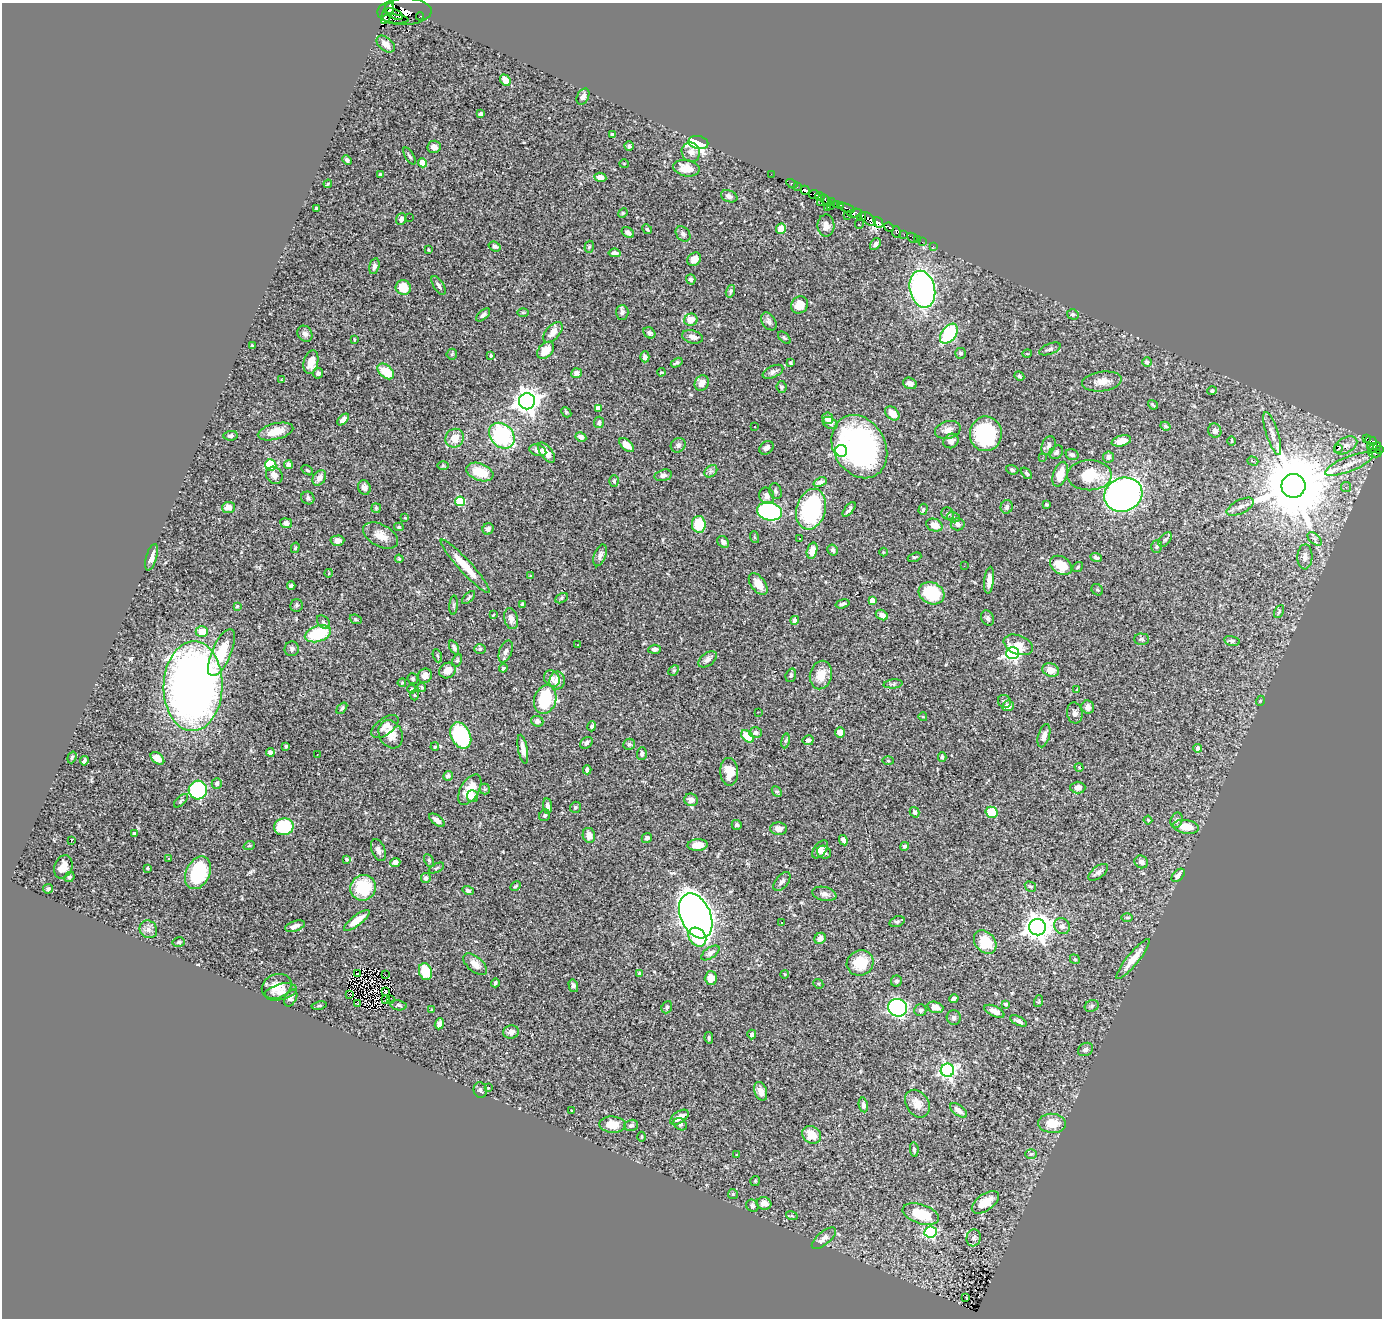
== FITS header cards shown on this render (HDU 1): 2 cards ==
NAXIS1  =                 1380
NAXIS2  =                 1316

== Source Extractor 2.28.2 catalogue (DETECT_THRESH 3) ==
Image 1380 x 1316 px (HDU 1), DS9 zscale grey, 1 PNG px = 1 image px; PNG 1384 x 1320 px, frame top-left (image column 1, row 1316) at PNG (2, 3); each listed source drawn as its Kron ellipse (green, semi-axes under 4 px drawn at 4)
Background 1.26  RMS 0.031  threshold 0.0917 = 3 sigma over >= 5 px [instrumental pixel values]
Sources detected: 452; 4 with non-positive FLUX_AUTO (blend fragments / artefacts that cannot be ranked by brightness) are neither listed nor drawn; the other 448 listed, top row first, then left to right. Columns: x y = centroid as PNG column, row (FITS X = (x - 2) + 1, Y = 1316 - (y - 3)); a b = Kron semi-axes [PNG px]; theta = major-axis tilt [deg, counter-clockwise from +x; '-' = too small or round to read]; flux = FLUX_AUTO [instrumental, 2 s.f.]
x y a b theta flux
389 8 5 3 - 190
388 12 12 5 68 360
404 12 27 13 2 490
394 14 9 5 -23 100
420 16 4 3 - 14
395 19 13 4 -4 76
386 44 10 6 -39 15
505 80 6 4 -51 17
583 97 8 5 60 9
481 114 3 3 - 3.8
612 134 4 4 - 2.3
698 143 10 6 -14 310
629 146 5 4 - 5.2
434 147 6 6 - 9.8
691 152 10 9 - 12
409 156 9 3 -59 3.4
347 160 5 3 - 5.2
423 163 4 4 - 41
624 164 5 4 - 2
686 168 13 8 -10 32
771 174 2 2 - 1.9
380 175 4 3 - 5.9
600 177 6 4 -9 14
328 184 4 3 - 2.1
792 184 6 3 -30 12
797 187 3 2 - 8.5
805 190 4 3 - 88
814 194 5 4 - 28
729 196 8 5 -21 8
820 196 4 4 - 56
826 200 7 2 -53 3.6
832 202 3 2 - 10
821 203 3 2 - 7.2
837 204 3 3 - 86
831 205 2 2 - 6
840 205 3 2 - 30
828 207 2 2 - 2.4
316 208 3 3 - 3.6
847 208 8 4 -22 34
623 213 5 4 - 2.4
855 213 7 4 6 45
847 216 2 2 - 1.6
862 217 4 4 - 77
409 218 2 2 - 9.2
401 219 6 5 - 8.3
869 219 9 5 -43 310
878 222 6 4 -52 97
860 223 5 2 - 2.7
826 226 11 8 -90 11
889 227 5 3 - 66
647 229 5 4 - 2.8
781 229 5 5 - 27
896 232 6 3 -79 22
628 233 7 4 -34 8.4
683 234 8 6 -46 5.6
904 235 3 2 - 20
912 238 6 3 -46 13
917 239 2 2 - 8.8
922 242 2 2 - 1.5
875 244 6 4 53 6
495 246 6 5 - 7.2
933 246 3 2 - 2.7
589 247 6 4 71 3.3
428 250 3 2 - 1.9
615 253 6 4 -7 10
694 259 7 6 - 14
374 266 8 5 75 7.5
691 279 5 4 - 5.2
439 285 10 5 -57 5.9
403 288 8 7 - 39
922 289 19 12 -77 580
730 291 6 4 74 4.1
800 305 9 8 - 30
622 312 7 6 - 6.8
523 313 6 4 1 2.5
1073 314 6 5 - 3.4
483 315 8 4 42 5.1
691 320 7 6 - 24
769 321 10 6 -54 6.7
553 332 12 6 48 19
649 333 6 5 - 5.1
305 334 8 7 - 9
949 334 11 7 54 170
692 337 11 6 -14 13
784 338 8 4 -43 3.5
354 339 3 2 - 2
252 345 4 3 - 1.7
1050 349 11 5 21 5.7
546 350 10 7 45 29
961 353 5 5 - 5.1
452 354 5 5 - 3.1
1027 354 5 3 - 1.7
491 356 4 3 - 2.5
645 357 5 4 - 7.3
311 362 12 7 76 29
1147 362 5 5 - 7.6
677 363 6 3 29 3.9
790 363 3 3 - 2.4
386 371 9 6 -42 56
661 372 4 3 - 1.9
773 372 11 5 25 8.3
318 373 5 5 - 6.5
576 373 5 4 - 9.2
1019 376 5 4 - 4
281 380 4 3 - 1.4
1102 381 20 9 7 22
702 383 8 6 60 17
910 383 7 5 -23 9.2
781 387 6 5 - 3.5
1212 391 4 4 - 4.1
527 401 8 8 - 1900
1153 405 5 2 - 2.9
598 408 4 4 - 19
566 412 6 4 -47 2.7
892 413 8 5 -44 25
828 418 6 5 - 13
343 419 7 4 45 9
599 422 6 5 - 5.6
830 423 8 5 -31 7.1
754 426 3 3 - 5.2
1165 426 5 4 - 3.6
948 430 13 8 14 17
275 431 18 8 14 33
1215 431 7 6 - 7.7
986 434 17 16 - 180
1272 434 22 6 -73 16
231 436 7 5 6 4.9
502 436 14 11 -46 210
581 437 5 4 - 8.8
455 438 9 9 - 28
1367 438 4 2 - 4.6
951 441 8 7 - 10
1121 441 10 5 13 23
1232 441 5 3 - 1.8
1371 441 6 4 -21 23
627 445 9 5 -41 21
678 445 8 7 - 6
1346 445 12 7 28 13
1048 446 10 6 68 7.2
1370 446 3 2 - 2.2
859 447 33 26 -61 540
766 448 8 6 41 7.7
1338 448 3 2 - 9.1
1375 448 7 3 30 81
1379 449 2 2 - 40
538 450 9 5 -18 9
841 451 6 6 - 240
1056 452 7 6 - 5.7
546 453 12 6 -53 25
1375 453 6 2 1 0.14
1072 455 7 5 -21 6.2
1108 457 5 5 - 6
1042 458 2 2 - 1.1
1253 461 5 4 - 3.9
1349 464 26 7 22 21
271 465 6 5 - 160
288 465 4 4 - 13
443 466 6 3 0 2
307 470 6 3 -35 2.3
1012 470 6 4 -20 3.8
711 471 7 5 42 5.5
480 472 14 8 -20 53
1026 473 7 4 -50 3.2
1060 474 13 7 72 32
274 475 9 7 -55 13
663 475 9 5 14 7.9
1089 475 22 15 0 74
319 478 8 6 56 16
614 481 6 5 - 3.2
820 482 7 4 22 7.3
1293 486 12 12 - 26000
1346 487 5 5 - 4.4
364 488 7 6 - 8.8
776 491 8 6 -69 5.5
1123 495 19 16 22 850
767 496 8 7 - 11
308 498 7 6 - 5.3
460 501 5 5 - 100
1046 505 3 3 - 4.1
229 507 6 5 - 15
1007 507 7 6 - 4.9
1240 507 15 6 26 11
376 508 5 5 - 2.4
811 509 21 14 74 300
849 509 9 3 51 6.1
923 509 5 4 - 4
769 511 12 9 -13 340
948 514 6 6 - 4.2
953 517 6 5 - 4.3
405 518 4 2 - 1.4
286 523 6 5 - 9.8
699 524 8 7 - 57
958 524 7 6 - 7.4
934 525 8 6 -20 19
399 527 5 3 - 2.7
488 529 6 5 - 7.6
381 536 19 11 -28 26
754 537 6 4 -71 2.2
799 538 2 2 - 2.1
1165 539 8 5 51 4.8
1315 539 8 5 -43 5.6
337 541 7 5 2 11
723 542 6 5 - 7.1
1157 547 6 5 - 3.4
295 548 5 4 - 2.7
833 550 6 5 - 5.5
812 551 8 5 75 21
883 552 4 3 - 1.8
600 555 11 6 70 8.4
151 557 13 5 73 13
914 557 7 3 20 2.8
1305 557 12 7 88 13
1096 558 6 4 -19 5.2
399 559 4 3 - 2.4
1061 565 12 8 -35 49
465 566 35 6 -48 50
964 566 2 2 - 1.3
1078 567 6 4 38 2.9
329 573 4 3 - 1.4
531 576 4 3 - 1.6
989 580 13 5 84 18
758 584 12 7 -53 24
291 585 4 3 - 4.1
1097 590 6 5 - 3.3
932 593 13 10 -26 91
469 597 8 3 45 3
561 598 7 4 29 3.4
872 601 4 4 - 22
522 604 4 3 - 3.1
842 604 7 4 16 6
297 605 6 6 - 4.2
454 605 10 4 85 3.8
237 606 3 3 - 1.9
1279 612 7 4 63 3.2
493 615 4 2 - 1.8
882 615 6 5 - 11
988 618 8 6 -64 5.7
356 619 6 4 -22 2.8
511 619 10 7 -78 12
795 620 4 4 - 8.5
323 622 8 5 -50 5
202 631 6 5 - 28
318 634 13 8 18 110
1142 639 7 5 -2 4.3
1232 641 8 5 -12 5.2
578 645 3 2 - 1.4
1018 645 15 9 -21 24
454 647 7 4 -64 4.7
292 649 7 7 - 5.6
480 649 6 5 - 3.1
655 649 6 4 4 5.2
506 651 11 6 69 8.1
221 653 25 9 66 56
1013 653 6 6 - 470
437 656 7 4 -70 2.7
708 659 10 6 36 12
457 661 6 4 62 3.5
503 668 4 3 - 3.3
447 670 9 7 35 18
674 670 6 4 43 3.5
1051 670 8 6 -20 23
791 675 7 5 71 3.9
821 675 14 11 76 30
425 676 7 6 - 13
413 679 5 5 - 3.7
552 679 8 7 - 9.2
557 680 9 7 80 22
402 683 4 3 - 2
893 684 9 4 6 4.2
193 686 45 29 89 1600
422 687 4 4 - 2.8
412 689 4 3 - 1.9
1077 689 4 3 - 1.5
414 695 5 3 - 1.9
545 700 14 11 72 140
1004 701 7 6 - 4.8
1260 701 5 3 - 1.7
1008 706 6 5 - 13
1088 707 6 6 - 12
342 708 7 4 50 3.3
758 712 2 2 - 1.2
1075 713 10 8 -79 9.1
923 717 4 3 - 2.1
537 721 6 5 - 8.6
385 726 16 8 36 14
592 726 5 4 - 3.9
840 732 5 5 - 18
756 733 6 5 - 6.5
391 734 15 11 -62 26
461 735 14 9 -63 170
747 736 7 5 -43 57
1044 736 12 5 73 13
808 740 6 5 - 6.4
786 741 7 4 80 3.2
586 743 7 5 37 6
629 744 6 5 - 4.3
286 746 3 3 - 2.9
435 747 4 3 - 2.6
1198 748 4 4 - 14
523 749 14 4 -79 14
270 752 4 4 - 11
642 754 6 5 - 6.1
317 755 2 2 - 1.3
72 757 6 4 71 3.3
942 757 5 4 - 3.5
157 758 8 5 -40 17
84 761 4 3 - 4.6
888 761 5 3 - 2
1079 767 4 4 - 2.3
587 770 4 4 - 5.3
729 772 14 9 -88 30
448 776 5 4 - 6.3
217 783 5 5 - 3.5
1078 788 7 6 - 12
485 789 5 5 - 3
198 790 9 9 - 290
470 790 17 9 58 49
777 791 6 4 -46 3.2
472 796 6 5 - 6.2
691 800 7 6 - 14
181 801 9 4 43 4.4
547 806 8 4 -82 7.4
575 807 5 5 - 3.3
915 812 5 4 - 6.6
992 812 6 5 - 51
545 815 6 5 - 4.2
437 820 9 4 -39 12
1148 820 4 4 - 2.2
1176 820 8 5 68 8.2
737 825 5 5 - 3.6
284 827 10 8 10 110
1186 827 13 7 -8 34
779 829 8 6 -2 15
134 833 4 3 - 3.3
589 835 7 6 - 17
647 838 5 5 - 4.4
843 840 5 4 - 9.9
71 841 4 2 - 28
698 845 10 6 3 24
249 846 6 3 19 2.2
904 846 4 4 - 4.7
820 849 10 6 52 13
378 850 11 6 -68 10
824 852 7 6 - 7.2
168 859 3 2 - 4.2
347 859 4 3 - 4.1
429 860 7 4 -62 3.3
395 862 5 4 - 11
1141 862 7 6 - 9.3
63 867 12 8 68 22
148 868 3 3 - 4
436 868 8 3 27 3
1098 872 11 6 38 8.9
198 873 17 12 64 140
1178 875 8 5 45 11
69 877 5 4 - 3.4
426 878 5 5 - 5.3
782 881 11 6 51 8.4
515 886 5 3 - 2.3
1030 887 6 4 -31 3.4
363 888 13 12 - 95
48 889 5 4 - 4.3
468 891 5 4 - 5
824 894 12 7 -13 10
696 916 24 15 -66 2200
1127 918 6 4 0 2.6
357 920 15 5 37 30
782 922 3 2 - 2.8
897 922 8 5 20 3.9
295 926 10 5 18 11
1062 926 8 7 - 8.5
1037 927 8 8 - 2300
148 929 9 8 - 11
697 937 10 8 -51 59
820 938 6 5 - 9.5
179 942 6 5 - 3.6
985 942 13 9 -48 56
710 953 10 5 34 7.3
1075 959 5 4 - 2.7
1133 959 25 6 51 33
860 963 13 12 - 64
475 964 14 7 -40 21
425 972 9 6 -74 60
358 974 3 2 - 1.8
640 974 4 4 - 10
784 974 4 2 - 1.7
385 975 2 2 - 2.6
711 978 7 6 - 24
896 981 6 5 - 3.7
495 983 4 3 - 3.2
818 984 5 4 - 2.9
277 986 15 12 24 29
573 986 6 4 -76 5.5
386 991 3 2 - 2
281 992 16 8 14 14
350 994 4 2 - 0.088
291 998 9 5 62 7.9
954 998 5 3 - 5
386 999 4 2 - 1.4
391 1000 3 2 - 5.1
1039 1001 6 3 72 2.3
357 1004 3 2 - 2.2
1006 1004 4 3 - 3.1
398 1005 8 5 -9 4.2
319 1006 7 3 11 2.3
1092 1006 7 5 23 4
667 1007 6 5 - 4.3
935 1007 8 5 -16 14
898 1008 10 8 -22 480
432 1010 3 2 - 2
920 1010 6 6 - 5.3
994 1011 11 5 -26 14
954 1017 7 7 - 4.6
1018 1021 9 4 -26 6.8
439 1024 6 4 67 11
511 1032 8 6 11 11
752 1034 5 4 - 6.1
709 1038 6 4 -82 2.9
1085 1049 8 6 29 7.1
947 1070 7 6 - 550
488 1088 3 3 - 10
480 1090 8 6 -72 5.2
761 1091 10 6 -70 15
917 1104 15 11 -56 23
863 1105 7 4 -80 7.8
959 1110 10 5 -36 12
572 1111 3 2 - 1.3
679 1117 10 5 34 20
1052 1123 14 9 -4 38
680 1124 7 5 -34 4.1
612 1125 13 8 -5 32
631 1125 7 5 14 5
812 1135 10 8 -34 34
642 1137 5 3 - 1.9
914 1150 7 4 -84 3.9
1031 1154 6 5 - 3.1
736 1155 4 3 - 2
755 1181 5 5 - 2.2
733 1194 5 5 - 2.2
985 1202 15 8 35 37
764 1203 7 6 - 13
752 1206 6 5 - 4.8
921 1214 19 9 -18 76
792 1216 6 3 -18 2.3
931 1232 6 5 - 260
824 1238 15 6 39 13
974 1238 8 7 - 6.7
966 1297 3 2 - 4.6
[4 non-positive-flux detections neither listed nor drawn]